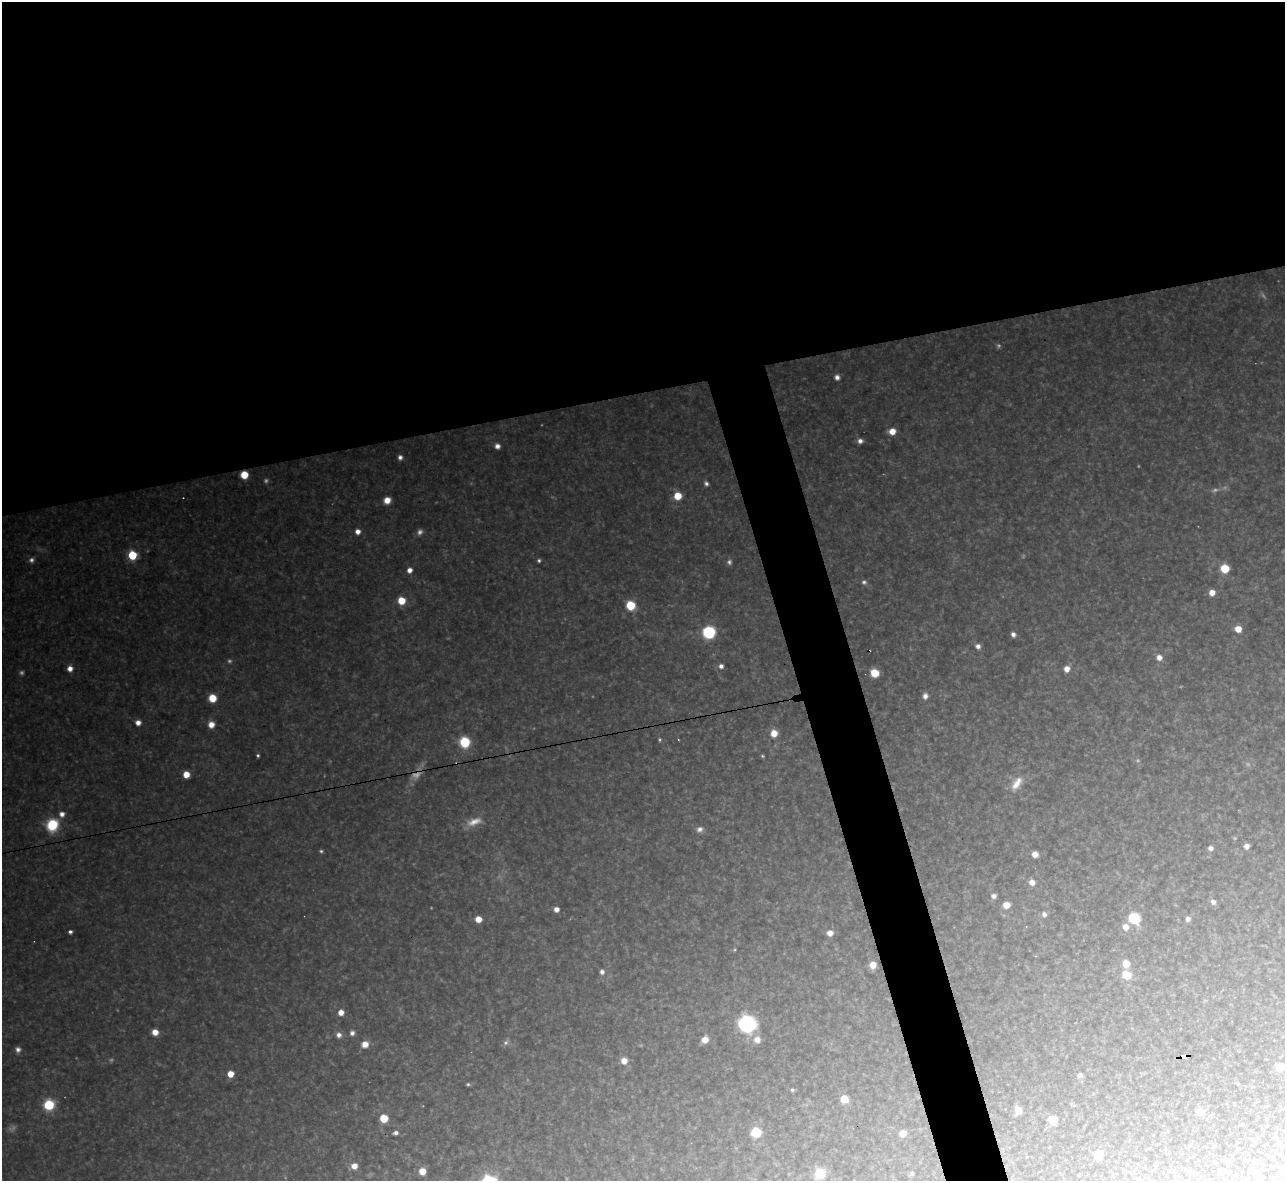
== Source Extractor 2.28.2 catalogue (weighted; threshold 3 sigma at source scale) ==
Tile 2 of 4 x 4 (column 2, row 1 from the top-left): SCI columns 1284-2566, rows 3678-4856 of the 5133 x 5115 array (HDU 1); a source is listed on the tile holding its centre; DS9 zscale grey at full resolution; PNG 1287 x 1183 px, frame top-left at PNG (2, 2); no overlay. Shown black and unused: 36% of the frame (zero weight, under 3 of 4 exposures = <1% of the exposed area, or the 3 px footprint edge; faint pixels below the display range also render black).
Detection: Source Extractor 2.28.2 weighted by HDU 2 'WHT'; one run over the whole footprint, this tile lists its part. Background 0.314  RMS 0.019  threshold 0.0867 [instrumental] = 3 sigma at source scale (4.5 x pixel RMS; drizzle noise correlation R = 1.50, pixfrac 1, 0.05/0.05 arcsec/px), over >= 5 px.
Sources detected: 112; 18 too faint to see at this stretch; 1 cosmic-ray / hot-pixel residue — not listed; the other 93 listed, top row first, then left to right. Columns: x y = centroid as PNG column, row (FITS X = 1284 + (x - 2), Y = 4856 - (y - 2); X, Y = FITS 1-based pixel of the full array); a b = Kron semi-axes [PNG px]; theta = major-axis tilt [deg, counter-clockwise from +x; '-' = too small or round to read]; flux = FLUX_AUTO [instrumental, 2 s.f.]
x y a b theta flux
837 377 5 5 - 8.7
892 431 6 6 - 26
860 441 6 5 - 9.1
497 446 5 5 - 11
400 457 5 5 - 7.6
244 475 6 6 - 49
706 483 6 5 - 5.5
678 496 6 6 - 44
387 500 6 6 - 25
358 531 6 6 - 13
132 555 5 5 - 140
539 560 4 4 - 3.8
1225 568 6 6 - 63
409 570 6 6 - 12
864 582 6 6 - 5.6
1212 592 6 6 - 19
401 601 7 7 - 40
630 605 6 6 - 81
1238 629 6 5 - 26
709 632 8 8 - 160
1013 634 5 5 - 8.4
978 646 6 6 - 8.6
1159 657 7 6 - 14
721 666 5 5 - 7.9
70 668 6 6 - 14
1067 669 7 6 - 16
875 673 6 6 - 58
925 696 7 6 - 11
212 698 7 7 - 40
138 722 5 5 - 13
211 724 7 6 - 21
774 733 7 7 - 27
465 742 7 7 - 120
258 755 3 3 - 3.3
762 756 5 3 - 2.4
186 774 5 5 - 28
1017 783 22 11 55 30
62 814 7 7 - 13
52 825 9 8 - 120
700 829 9 7 24 9.8
1247 846 5 4 - 11
1210 848 5 5 - 8.5
321 851 5 3 - 3.3
1035 854 6 5 - 18
1032 882 6 6 - 14
993 896 5 4 - 8.4
1213 902 6 6 - 8.6
1006 905 6 5 - 23
556 909 5 5 - 12
1044 914 6 5 - 7.9
1134 918 8 7 - 110
478 919 5 5 - 24
1188 919 6 6 - 7.4
1126 927 7 6 - 18
70 932 4 4 - 6.4
830 933 6 6 - 16
1126 964 6 6 - 35
873 965 6 6 - 23
602 972 6 5 - 7.5
1126 975 7 7 - 45
341 1012 6 5 - 17
747 1024 9 9 - 500
155 1032 6 5 - 21
352 1033 6 6 - 7.5
339 1035 7 6 - 10
705 1040 6 6 - 22
757 1040 8 8 - 18
506 1042 8 7 - 5.8
365 1044 7 6 - 22
18 1049 7 6 - 9
1184 1056 5 4 - 80
624 1061 7 6 - 21
1280 1067 6 6 - 37
230 1074 5 5 - 28
1079 1075 6 5 - 7.7
468 1084 5 4 - 3
792 1090 5 4 - 3.7
844 1099 6 6 - 34
49 1105 7 7 - 100
1018 1110 7 6 - 26
1200 1112 7 6 - 23
384 1118 6 6 - 55
1053 1120 6 6 - 70
756 1132 6 6 - 99
395 1133 6 4 9 6.6
903 1133 6 6 - 18
1098 1155 6 6 - 46
354 1166 7 6 - 19
422 1171 6 6 - 29
819 1173 7 7 - 81
912 1173 6 5 - 3.7
1255 1173 6 6 - 14
1079 1175 3 3 - 2.3
Overlapping masked pixels (flux is a lower limit): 2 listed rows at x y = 244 475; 1184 1056
Isophote crosses this tile's border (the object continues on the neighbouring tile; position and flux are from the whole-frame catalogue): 1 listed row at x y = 1280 1067